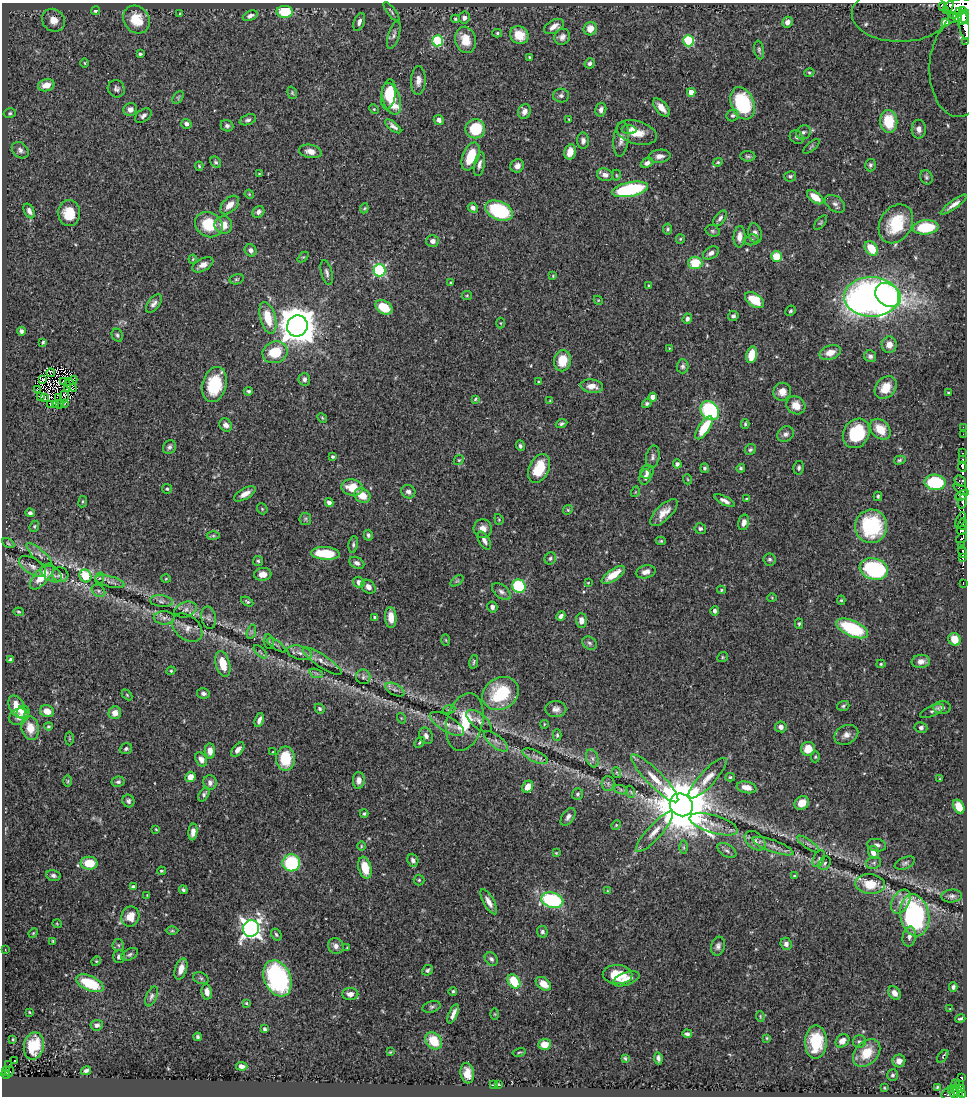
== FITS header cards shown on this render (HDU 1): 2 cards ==
NAXIS1  =                  965
NAXIS2  =                 1094

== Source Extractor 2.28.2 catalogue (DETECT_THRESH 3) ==
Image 965 x 1094 px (HDU 1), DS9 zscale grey, 1 PNG px = 1 image px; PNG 969 x 1098 px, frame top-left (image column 1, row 1094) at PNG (2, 3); each listed source drawn as its Kron ellipse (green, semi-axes under 4 px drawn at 4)
Background 0.62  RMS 0.017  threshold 0.0522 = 3 sigma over >= 5 px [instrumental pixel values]
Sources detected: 497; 3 with non-positive FLUX_AUTO (blend fragments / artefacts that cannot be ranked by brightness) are neither listed nor drawn; the other 494 listed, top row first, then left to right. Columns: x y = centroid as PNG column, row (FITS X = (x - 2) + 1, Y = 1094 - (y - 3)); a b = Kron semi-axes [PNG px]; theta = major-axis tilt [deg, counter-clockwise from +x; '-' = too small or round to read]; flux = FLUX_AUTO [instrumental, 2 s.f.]
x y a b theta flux
959 6 15 7 10 300
943 7 3 3 - 43
948 7 7 3 54 43
963 10 2 2 - 64
95 11 4 4 - 1.9
285 12 8 6 -2 41
391 12 11 4 -52 2.4
179 14 3 3 - 1.1
900 14 48 28 0 320
953 15 4 3 - 38
958 15 7 4 76 120
250 16 8 4 23 4
963 17 8 4 67 390
464 18 6 5 - 4.2
455 19 4 3 - 1.6
53 20 12 11 - 10
136 20 15 12 -53 26
359 22 9 5 69 4.6
787 22 5 5 - 5.9
945 23 2 2 - 1.1
964 25 15 5 -79 470
554 26 11 6 30 7.7
590 29 7 6 - 11
497 33 5 4 - 1.7
394 35 14 5 73 4
519 35 10 8 -39 21
562 37 8 7 - 5
465 40 13 10 -77 21
437 41 5 5 - 89
688 41 5 5 - 84
966 42 3 2 - 8.4
759 50 9 5 -79 2.4
140 54 3 3 - 1.8
529 57 3 3 - 1.7
85 63 5 3 - 1.1
590 63 5 5 - 3.3
958 69 48 29 90 290
809 73 5 4 - 1.4
418 81 14 7 87 7.8
46 85 8 6 14 12
116 89 9 8 - 4
691 92 4 4 - 13
292 93 6 4 -70 1.7
388 94 15 7 81 30
561 96 8 7 - 3.6
178 97 7 4 58 1.7
391 99 16 8 -72 45
742 103 17 11 -68 84
661 107 11 5 -49 12
130 109 7 6 - 6.8
374 109 5 4 - 1.3
601 110 7 5 76 4.6
524 112 7 6 - 5.8
10 113 6 5 - 2
733 115 6 5 - 2.7
143 116 9 6 36 4.4
569 119 3 2 - 0.83
248 120 9 5 19 3.1
439 120 5 4 - 4.5
889 121 11 8 -83 45
186 124 5 5 - 3.6
227 126 6 5 - 3.1
393 126 10 4 -39 4.3
475 129 10 9 - 44
919 129 9 7 89 6.7
629 130 7 4 -3 2.9
803 132 7 7 - 3.9
637 133 20 11 -16 20
797 137 7 6 - 3.1
621 139 17 7 84 8.9
583 141 8 6 -88 5
811 146 10 4 40 1.9
20 150 9 7 -43 4.3
310 151 11 6 -11 7.3
570 152 7 5 77 13
471 156 14 8 69 34
659 156 11 6 7 6.5
748 156 7 5 -3 2.5
216 162 6 5 - 2.2
718 162 5 4 - 1.6
647 163 6 4 23 4.4
479 164 12 5 79 4.9
870 165 6 5 - 2.6
199 166 4 3 - 1.4
517 166 7 6 - 5.7
259 174 3 2 - 0.8
605 175 8 6 -15 5.8
616 175 5 3 - 1.1
790 176 6 5 - 2.6
926 177 7 6 - 2.2
630 189 18 7 11 110
249 194 5 3 - 1.2
815 197 9 5 -36 19
835 204 11 7 -36 4.9
230 205 11 7 44 12
954 205 16 4 36 6.7
364 208 5 4 - 1.5
473 208 5 4 - 4.9
29 211 8 5 -62 5.2
499 211 14 9 -23 100
258 212 6 5 - 3.7
69 213 13 11 -89 28
720 218 9 5 53 3.6
821 223 8 4 49 1.9
896 224 21 16 58 53
209 225 14 12 -31 41
223 225 9 9 - 15
926 227 13 7 5 53
668 229 5 4 - 2
713 231 7 5 -16 2.3
755 233 10 6 -77 6.2
739 237 11 6 85 7.7
680 239 5 4 - 1.5
752 240 7 5 21 2.6
433 241 6 6 - 5.7
871 248 8 6 -52 29
251 250 6 5 - 4.5
711 253 8 5 28 5.7
776 256 5 5 - 26
303 257 6 4 43 1.4
193 259 4 4 - 1.2
695 263 7 6 - 37
203 265 11 6 28 8.3
379 270 6 6 - 150
327 273 13 5 -76 4.1
553 276 4 3 - 1.1
237 279 7 5 15 2
451 283 4 3 - 1.4
649 285 3 2 - 0.97
467 295 5 4 - 1.4
888 295 14 11 -35 150
872 297 27 20 -1 880
598 300 5 3 - 1
754 300 11 6 -35 29
154 304 11 5 52 4.9
384 307 9 6 -31 31
790 311 5 4 - 1.8
733 316 5 5 - 3.6
268 318 16 7 -75 28
687 319 5 4 - 3.1
501 323 5 3 - 1.2
297 326 11 10 - 3100
21 331 4 3 - 3
117 335 7 5 -63 2.5
43 342 4 3 - 1.6
889 345 8 7 - 9.8
669 348 3 3 - 1.1
275 352 13 10 19 37
830 353 11 7 18 13
752 355 8 5 77 25
870 356 6 5 - 3.7
562 361 11 8 79 26
683 366 7 6 - 2.9
51 373 4 3 - 0.14
43 379 2 2 - 1.4
304 379 6 6 - 4.2
73 380 4 2 - 0.033
64 382 2 2 - 1
538 382 4 3 - 1.4
214 384 18 12 75 59
71 385 8 2 -52 0.99
592 386 11 6 -7 11
886 388 12 9 48 20
67 389 3 2 - 1.4
37 390 3 2 - 1.4
248 391 5 4 - 2.3
782 392 9 9 - 9.4
949 393 3 3 - 2.1
40 396 2 2 - 1400
64 396 6 2 -88 0.72
45 397 4 2 - 1.7
653 397 4 4 - 10
58 398 4 2 - 0.56
475 399 3 2 - 1.4
550 401 4 3 - 1.1
65 403 4 2 - 3.3
647 403 5 4 - 2.3
51 404 3 2 - 0.92
60 404 2 2 - 140
56 405 3 2 - 1.9
796 405 10 8 -36 12
710 411 10 8 -50 110
322 418 5 4 - 1.4
561 424 6 4 25 2.4
745 424 4 3 - 1.5
226 425 7 6 - 6.5
963 427 2 2 - 5.9
704 428 13 5 57 35
880 429 12 9 -45 24
856 433 15 13 59 71
786 434 9 7 38 4.1
963 434 2 2 - 7.5
520 446 5 4 - 2.9
169 447 7 6 - 3.1
750 450 6 5 - 2.4
963 453 3 2 - 29
333 457 4 3 - 2.3
653 457 11 6 79 4.3
459 460 5 4 - 1.5
900 460 6 4 17 1.9
963 460 3 3 - 98
677 464 4 4 - 3.2
962 467 5 3 - 150
539 468 15 10 65 34
705 468 5 4 - 2
741 468 4 4 - 1.8
799 468 7 5 79 3.1
647 472 7 6 - 4.2
645 477 8 5 73 4.4
687 479 5 3 - 1
960 481 6 5 - 69
935 482 10 7 -5 82
352 488 11 8 -10 25
167 489 5 5 - 1.7
961 490 8 3 -32 27
408 492 7 6 - 4.5
635 492 5 3 - 1
245 494 12 5 30 8.6
962 495 7 4 35 57
362 496 8 6 -30 17
878 496 5 3 - 1.7
746 499 3 3 - 1.1
725 501 11 4 -26 5.6
963 501 8 3 78 90
83 502 5 3 - 1.3
329 502 4 4 - 5.8
262 509 6 5 - 1.6
568 510 5 4 - 1.4
30 513 5 4 - 2.5
664 513 18 7 44 13
305 519 6 5 - 2.2
499 519 5 4 - 1.4
960 520 8 3 67 75
744 522 8 5 75 6.7
963 524 6 3 79 44
34 526 6 4 68 1.6
871 526 17 16 - 100
483 529 9 9 - 9.6
700 529 6 5 - 3
962 530 5 4 - 240
368 535 5 4 - 2.5
213 536 6 4 0 2.1
962 538 6 3 38 180
484 540 10 5 -60 5.3
661 541 5 4 - 1.5
8 543 7 4 -30 1.5
353 544 9 4 82 2.6
962 546 4 3 - 140
963 552 6 3 -78 160
325 553 14 6 -4 40
39 555 16 5 -43 4.6
550 558 6 5 - 2.6
963 558 4 3 - 65
770 559 6 6 - 2.7
258 561 5 5 - 1.8
357 563 8 5 -27 4.5
32 566 15 8 -32 7.4
874 569 14 10 -15 140
646 572 10 6 13 6.3
51 574 11 7 -35 5.8
263 574 9 6 5 9.7
60 575 8 7 - 5.6
613 575 13 5 35 19
42 576 16 7 49 24
85 576 6 5 - 69
100 578 6 4 69 1.7
166 579 5 3 - 1.1
457 581 7 4 36 2.1
110 582 15 5 -14 5.8
359 582 6 5 - 7.1
588 583 4 3 - 0.97
963 583 4 2 - 14
519 586 7 6 - 90
368 587 8 6 -42 5.9
721 590 4 3 - 1.5
98 591 7 5 -37 2.7
501 592 11 6 -38 4.8
772 598 4 4 - 1.2
841 600 4 4 - 1.7
161 601 11 6 -7 3.9
247 602 6 3 -29 2
492 607 5 5 - 4.3
186 610 11 7 19 5.2
714 611 5 4 - 3.6
18 612 5 4 - 1.4
561 616 5 4 - 4.1
375 617 4 3 - 1.9
391 617 10 5 -86 13
164 618 10 6 0 4.8
209 618 11 7 -80 4.2
581 621 7 5 -87 8.1
799 624 5 4 - 1.8
187 628 17 11 -39 9.8
852 628 17 7 -24 86
251 632 7 4 72 2.4
954 639 6 6 - 17
446 640 6 3 -87 1.2
269 642 7 5 -80 2
589 643 8 6 -34 3.4
277 645 11 2 -35 2.2
260 652 8 3 -45 1.7
300 653 13 7 -14 6.2
722 657 5 4 - 1.5
10 660 4 3 - 2.1
322 661 23 6 -33 8.5
921 661 9 6 7 7.2
474 662 7 3 79 1.8
223 664 13 7 -75 23
881 664 4 4 - 1.5
171 671 4 4 - 1.4
316 673 7 4 -19 2.5
363 677 7 7 - 3.4
395 690 10 5 -27 4.1
203 693 6 5 - 3.5
500 694 19 15 31 67
127 695 6 4 -46 1.4
843 706 6 4 17 2.1
17 707 12 7 -63 22
942 707 9 6 3 4.1
320 709 5 4 - 2.3
449 709 7 4 19 1.9
556 709 10 8 0 6
47 711 7 6 - 11
932 711 13 5 23 3.4
23 712 7 6 - 5
115 713 6 6 - 9.2
19 717 10 8 25 8.1
401 718 5 3 - 1
259 720 7 3 71 4.6
479 721 15 7 -40 6.5
465 722 29 18 75 47
447 724 19 7 -30 9.7
544 724 4 3 - 0.88
48 726 4 4 - 1.3
781 727 6 5 - 5.7
921 727 6 5 - 3.4
30 728 12 8 -77 16
557 735 6 4 -89 1.8
846 735 12 9 25 7.5
426 736 8 6 -65 5.1
69 739 7 3 -90 1.3
496 741 14 6 -39 5.1
419 742 6 4 48 1.7
126 749 6 5 - 2.5
808 749 7 6 - 18
238 750 8 5 49 6.2
210 751 7 5 -87 9.1
273 752 3 3 - 0.99
535 756 13 5 -25 5.2
815 757 6 4 -90 1.5
592 758 9 6 -71 4.4
201 759 7 5 -60 7.4
285 759 12 9 90 45
617 773 5 3 - 1.4
190 777 5 5 - 12
730 777 5 4 - 1.7
655 778 32 8 -45 20
708 778 26 8 47 14
940 779 4 3 - 1
359 780 8 6 87 6.4
68 781 6 4 89 1.5
118 782 6 5 - 3
210 783 7 6 - 5.5
608 783 7 6 - 2.9
528 787 6 5 - 11
747 787 10 5 -11 10
621 790 7 4 -19 2.2
631 792 6 3 -71 1.6
204 794 8 5 58 3.2
577 794 6 5 - 2.5
128 801 6 6 - 3.3
802 803 7 6 - 12
681 805 12 10 -42 9000
959 807 7 5 -63 23
364 813 4 4 - 1.7
568 817 10 6 55 4.5
714 824 25 9 -17 15
616 825 5 4 - 1.3
156 829 4 3 - 1.1
193 832 8 4 85 5.9
654 832 26 7 48 13
755 841 12 8 -40 6.1
808 844 13 4 -35 3.8
877 845 9 6 -9 4.5
361 846 5 3 - 1.1
773 846 21 6 -20 9
684 847 6 4 -89 1.7
727 851 10 6 -32 3.8
873 852 6 5 - 9
556 853 3 3 - 1
819 859 9 5 64 2.9
413 860 6 5 - 4.6
89 863 8 6 -4 28
291 863 8 8 - 79
825 863 7 5 53 2.9
874 863 7 6 - 3.3
905 863 11 5 22 3.2
365 868 11 6 -76 23
161 871 4 3 - 1.4
53 875 7 5 -14 3.3
794 876 4 3 - 1.2
419 880 5 5 - 1.8
870 884 15 10 -6 27
133 887 4 4 - 6.3
183 890 4 4 - 2.3
607 891 4 2 - 0.89
147 895 4 4 - 0.82
952 896 10 6 4 4.2
552 900 11 7 -15 110
901 901 13 8 60 8.2
489 902 14 5 -61 8.8
915 915 21 14 -80 190
130 917 10 9 - 17
57 924 5 3 - 0.94
251 928 8 8 - 660
172 931 6 4 1 1.4
542 932 6 5 - 3.1
33 933 5 4 - 1.2
276 934 6 5 - 2.1
909 937 10 6 79 4.7
53 941 4 3 - 1.2
786 944 6 5 - 5.1
118 945 6 5 - 2.3
336 946 8 7 - 5.8
718 946 9 7 76 4.7
347 948 4 3 - 1
5 950 2 2 - 0.68
130 954 9 5 27 2.7
119 957 6 6 - 5.1
491 959 7 6 - 3.4
96 961 5 4 - 1.5
181 969 11 6 73 9.5
427 970 6 5 - 2.4
617 975 15 9 -1 33
201 978 8 5 -23 2.3
278 978 19 13 -67 170
626 979 14 6 20 8.5
514 981 8 5 -55 39
90 983 14 7 -24 51
543 984 8 5 -37 16
953 987 5 4 - 3.2
453 991 4 4 - 2
207 992 7 5 -80 8.4
894 993 7 5 -53 7.5
350 994 8 6 0 7.2
151 996 10 5 67 3.4
246 1003 4 4 - 1.3
432 1007 9 5 16 3
950 1009 3 3 - 0.89
29 1012 3 2 - 1.2
453 1014 10 3 66 6
495 1014 5 3 - 1.1
760 1016 5 3 - 1.2
960 1019 5 3 - 1.9
97 1025 6 5 - 4.4
264 1029 3 3 - 2.9
687 1034 5 4 - 3.4
197 1037 4 3 - 2.1
767 1038 3 3 - 1.1
13 1039 4 3 - 1.2
434 1041 9 7 -49 29
842 1041 7 6 - 7.7
816 1042 17 11 89 45
859 1042 6 6 - 3.3
544 1044 6 5 - 10
34 1046 14 10 77 38
390 1052 3 3 - 1
519 1052 6 2 14 1.2
867 1053 16 11 47 28
943 1056 7 3 52 2.2
625 1058 4 3 - 1.6
658 1058 6 4 -83 3.5
15 1060 3 3 - 1.9
899 1061 6 6 - 7.6
9 1064 3 2 - 3.4
242 1066 6 4 -4 4.8
6 1071 4 2 - 2.3
10 1071 5 4 - 11
86 1071 5 3 - 3.3
467 1073 10 6 -81 11
6 1075 4 3 - 23
893 1075 6 5 - 2.6
961 1077 4 3 - 67
955 1083 2 2 - 14
493 1085 3 2 - 1.4
498 1085 4 3 - 2.4
959 1085 3 2 - 5.1
937 1087 3 3 - 1.6
884 1088 4 3 - 1.3
961 1088 3 3 - 33
957 1091 7 4 -42 170
953 1092 7 3 -61 110
948 1094 7 6 - 49
963 1094 4 3 - 44
At the frame edge (FLAGS 8, measured only in part): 7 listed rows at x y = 959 6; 900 14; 963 17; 964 25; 966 42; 958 69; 963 1094
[3 non-positive-flux detections neither listed nor drawn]